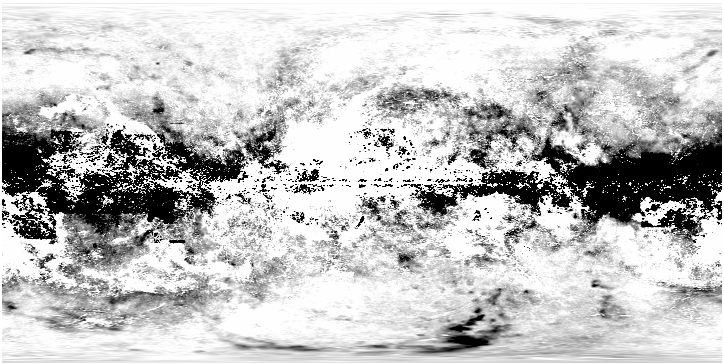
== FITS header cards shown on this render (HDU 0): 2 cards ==
NAXIS1  =                  720
NAXIS2  =                  360

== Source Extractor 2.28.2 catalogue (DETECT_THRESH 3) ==
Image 720 x 360 px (HDU 0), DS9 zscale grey, 1 PNG px = 1 image px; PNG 724 x 364 px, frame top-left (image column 1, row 360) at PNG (2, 3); no overlay
Background -0.00151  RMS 0.0022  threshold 0.00661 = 3 sigma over >= 5 px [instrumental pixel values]
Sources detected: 19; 12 with non-positive FLUX_AUTO (blend fragments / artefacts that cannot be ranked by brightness) are not listed; the other 7 listed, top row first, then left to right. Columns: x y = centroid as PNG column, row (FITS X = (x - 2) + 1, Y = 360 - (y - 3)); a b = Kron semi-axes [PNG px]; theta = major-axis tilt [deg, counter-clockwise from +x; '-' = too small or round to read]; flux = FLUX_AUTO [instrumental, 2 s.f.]
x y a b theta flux
20 129 5 2 - 0.16
84 138 10 4 31 0.25
88 146 8 2 38 0.34
592 153 13 8 67 0.75
46 184 5 2 - 0.12
71 190 7 2 -51 0.19
650 217 7 3 -11 0.24
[12 non-positive-flux detections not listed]